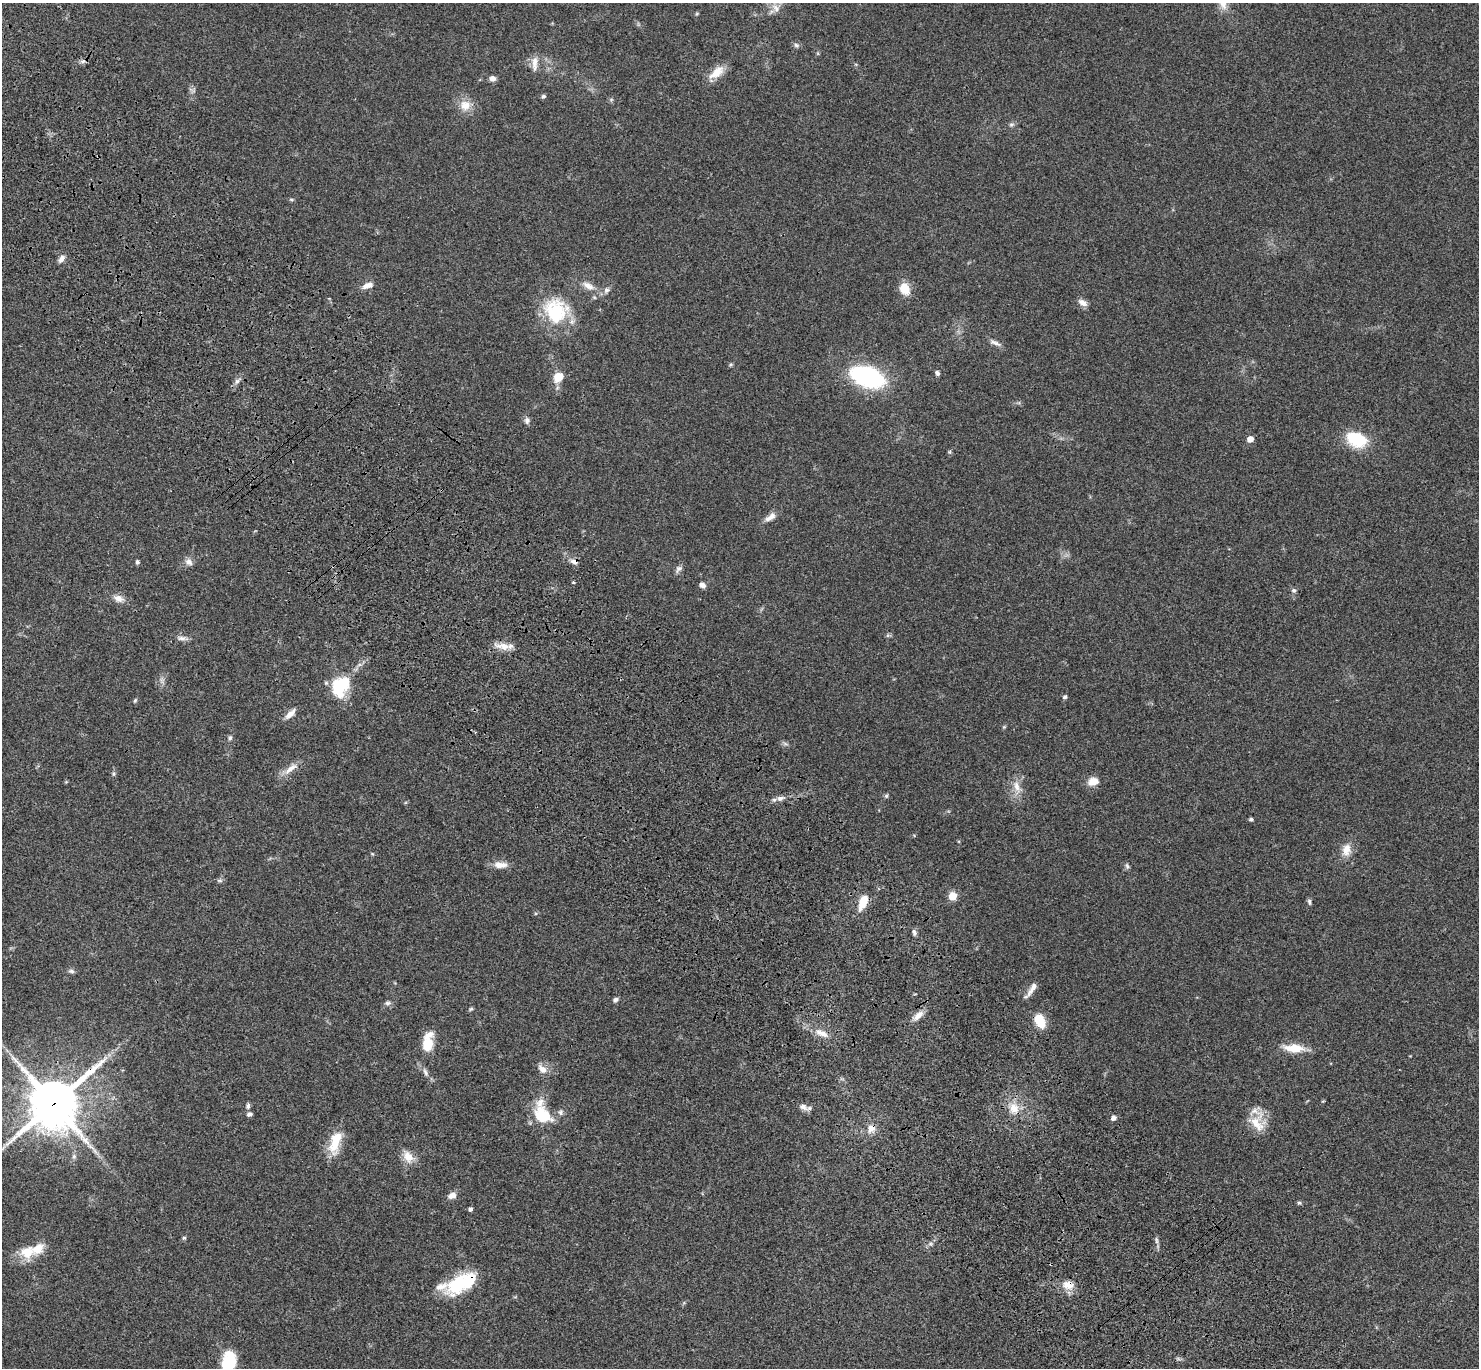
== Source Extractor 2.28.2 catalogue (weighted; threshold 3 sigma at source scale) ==
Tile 11 of 4 x 4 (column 3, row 3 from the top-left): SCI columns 3057-4533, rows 1751-3116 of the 6109 x 6091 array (HDU 1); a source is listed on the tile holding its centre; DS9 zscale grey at full resolution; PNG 1481 x 1370 px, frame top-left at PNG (2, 3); no overlay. Shown black and unused: <1% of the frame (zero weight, under 3 of 4 exposures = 6% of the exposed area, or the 3 px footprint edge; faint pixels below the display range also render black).
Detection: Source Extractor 2.28.2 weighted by HDU 2 'WHT'; one run over the whole footprint, this tile lists its part. Background 0.0461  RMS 0.0052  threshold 0.0232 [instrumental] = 3 sigma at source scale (4.5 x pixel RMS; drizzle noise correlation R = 1.50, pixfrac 1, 0.05/0.05 arcsec/px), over >= 5 px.
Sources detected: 108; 2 cosmic-ray / hot-pixel residue — not listed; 5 inside a brighter listed object's ellipse — not listed separately; the other 101 listed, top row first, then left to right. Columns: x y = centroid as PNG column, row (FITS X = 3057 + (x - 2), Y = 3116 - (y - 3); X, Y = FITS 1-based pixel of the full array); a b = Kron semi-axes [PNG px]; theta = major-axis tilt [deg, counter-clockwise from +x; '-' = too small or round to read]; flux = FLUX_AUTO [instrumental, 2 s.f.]
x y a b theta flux
1223 3 18 10 -69 5.2
776 8 12 8 -61 3.3
697 14 5 4 - 0.59
796 45 8 6 -32 1.3
535 63 22 8 88 4.1
716 73 21 10 38 8.4
492 78 8 6 -11 2
193 91 8 3 -31 0.78
543 96 5 5 - 1
611 100 6 4 19 0.73
465 105 16 15 - 6.7
1011 125 7 5 17 1.1
291 200 7 4 -1 0.7
61 259 10 6 55 2.4
368 285 14 7 18 3.4
588 286 17 8 -28 4.6
905 289 13 10 -69 8.5
606 290 8 7 - 1.7
1083 302 11 7 -29 3.1
556 311 31 30 - 29
995 343 18 6 -23 2.3
731 365 6 4 29 0.67
937 373 6 5 - 1.2
558 377 10 8 52 8.6
867 377 37 20 -20 55
237 381 8 6 60 1.6
527 421 9 7 -83 1.8
1250 439 5 4 - 5
1357 440 25 17 -22 19
950 452 5 5 - 0.69
442 490 3 3 - 0.54
770 517 17 7 34 3.5
137 562 5 5 - 0.97
189 562 10 8 -42 2.7
574 562 11 7 -19 2.3
678 569 12 7 49 1.9
573 582 4 3 - 0.77
702 585 8 6 -33 2.3
1294 590 6 6 - 1.2
118 598 14 9 -21 3.9
888 635 6 4 71 0.75
182 638 16 6 -3 2.4
503 646 23 8 -8 5.6
340 686 26 20 60 23
1065 697 6 5 - 1
135 700 6 4 63 0.72
290 714 16 6 44 3.5
1004 727 5 4 - 0.57
230 738 8 5 79 1.2
785 744 9 4 -9 1.1
290 769 26 8 38 5.1
114 774 6 6 - 0.93
1093 781 13 10 15 5.1
1017 787 22 11 -69 6.2
886 796 7 4 60 0.8
780 798 11 7 16 2.5
1251 819 4 4 - 1.2
1346 850 18 12 83 6
372 854 6 3 -45 0.5
501 865 19 8 -2 4.5
1127 866 9 5 -67 1.1
220 880 8 5 5 1.1
952 896 5 5 - 11
863 902 15 7 67 9.9
1309 902 8 4 -81 1
914 932 9 5 -79 1.3
71 971 9 5 -15 1.2
1031 990 25 6 54 3.6
615 1000 7 5 37 1.3
388 1003 9 6 1 1.5
471 1009 6 4 18 0.78
918 1015 17 7 44 3.8
1040 1021 15 10 -63 11
822 1033 20 9 -24 5.6
428 1042 26 13 80 11
1294 1048 27 10 -3 9.8
542 1069 14 8 -45 3.8
425 1072 15 6 -64 2.3
54 1103 17 16 - 2300
248 1106 8 5 84 1.2
803 1107 12 8 -29 2.7
1014 1108 17 13 -68 7.7
561 1112 9 7 -76 1.6
249 1114 5 5 - 1.6
542 1115 21 14 -66 26
1114 1118 5 5 - 2.7
1257 1123 24 20 -82 11
871 1128 13 11 62 4.6
335 1142 30 13 73 13
3 1148 13 4 52 1.9
408 1157 18 12 -52 6
452 1195 11 8 25 2.8
1299 1203 6 4 -24 0.88
470 1209 4 4 - 1.2
184 1238 5 5 - 0.78
1156 1240 11 3 -75 1.3
930 1244 7 4 18 1
27 1252 20 19 - 11
458 1283 36 18 45 23
1068 1285 17 12 -20 5.8
229 1362 22 14 77 18
Overlapping masked pixels (flux is a lower limit): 5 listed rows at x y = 442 490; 574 562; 54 1103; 871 1128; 1068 1285
Isophote crosses this tile's border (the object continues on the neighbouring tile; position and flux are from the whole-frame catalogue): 3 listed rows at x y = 1223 3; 3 1148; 229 1362